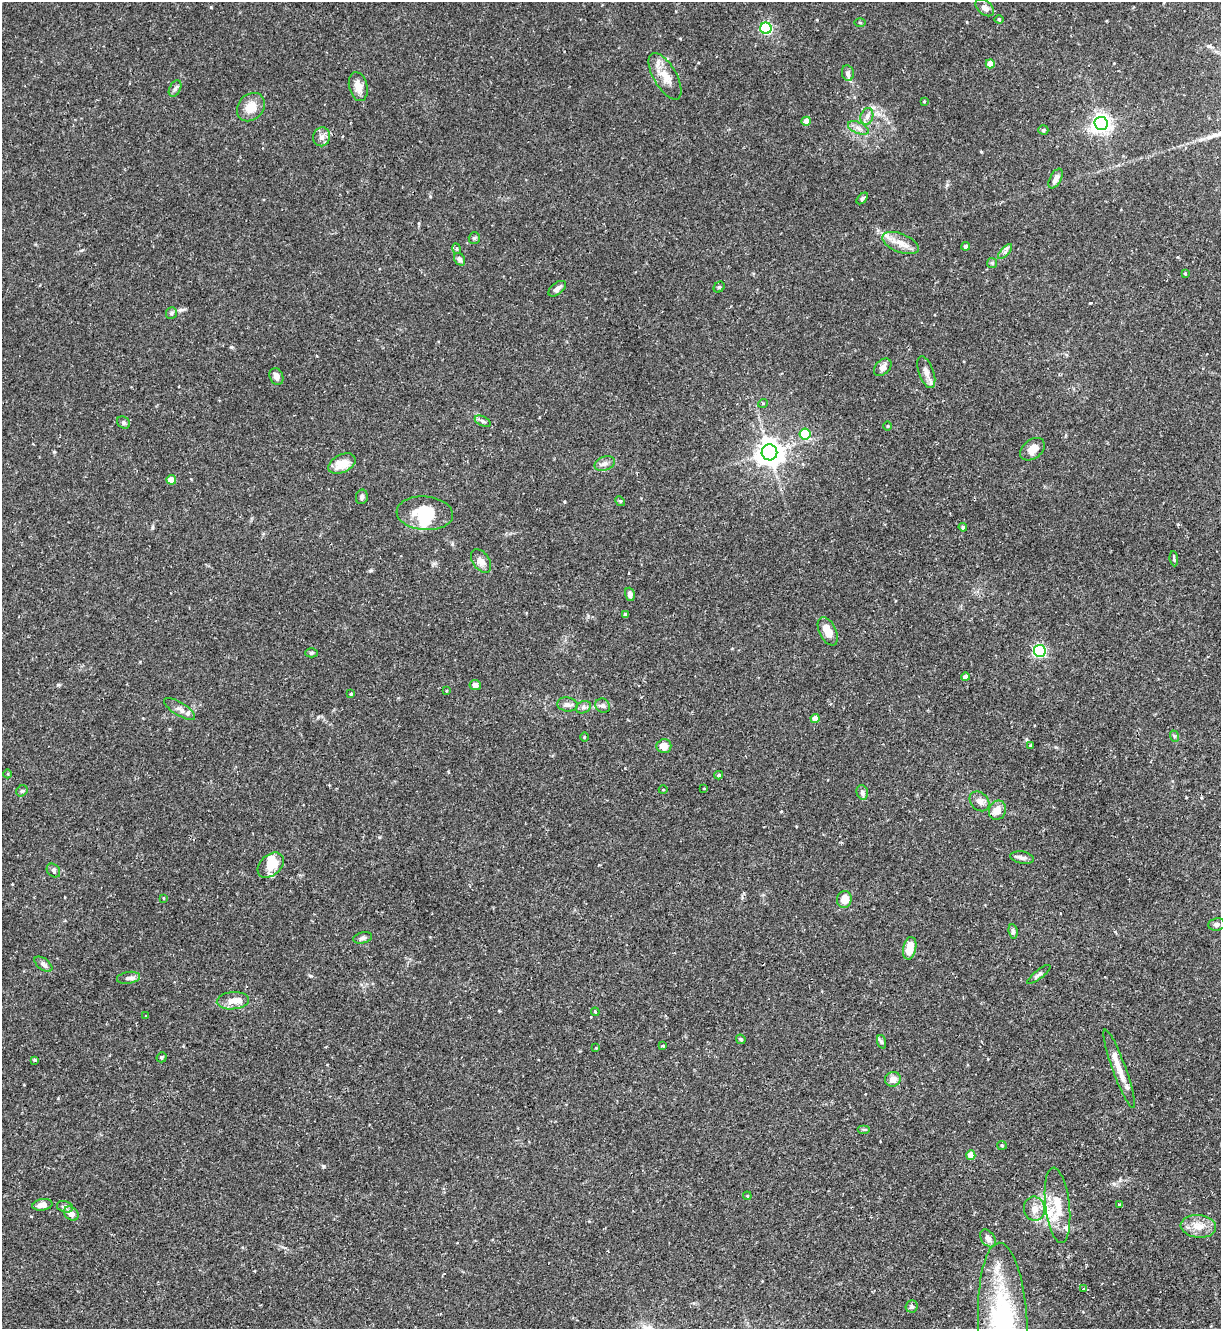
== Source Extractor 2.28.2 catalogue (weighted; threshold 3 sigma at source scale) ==
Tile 6 of 4 x 4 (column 2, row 2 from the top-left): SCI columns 1365-2583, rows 2655-3981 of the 5293 x 5308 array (HDU 1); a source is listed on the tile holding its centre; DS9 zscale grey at full resolution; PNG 1223 x 1331 px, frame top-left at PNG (2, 2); each listed source drawn as its Kron ellipse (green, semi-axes under 4 px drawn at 4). Shown black and unused: <1% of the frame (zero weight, under 2 of 3 exposures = <1% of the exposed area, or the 3 px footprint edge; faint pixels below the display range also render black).
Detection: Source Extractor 2.28.2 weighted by HDU 2 'WHT'; one run over the whole footprint, this tile lists its part. Background 0.0844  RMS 0.0045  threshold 0.0203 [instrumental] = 3 sigma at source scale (4.5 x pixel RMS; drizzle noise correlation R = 1.50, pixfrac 1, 0.05/0.05 arcsec/px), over >= 5 px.
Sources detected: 121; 2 inside a brighter object's white glare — neither listed nor drawn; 6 inside a brighter listed object's ellipse — not listed separately; the other 113 listed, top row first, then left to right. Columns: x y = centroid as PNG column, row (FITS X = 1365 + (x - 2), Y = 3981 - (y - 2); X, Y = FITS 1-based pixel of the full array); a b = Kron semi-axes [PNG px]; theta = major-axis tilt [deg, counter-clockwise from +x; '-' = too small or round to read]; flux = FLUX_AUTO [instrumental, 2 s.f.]
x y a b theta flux
985 8 11 6 -40 2.4
999 19 4 4 - 0.43
860 22 5 3 - 0.5
766 28 6 5 - 62
990 64 4 4 - 5.6
848 73 8 6 -80 1.6
665 76 26 11 -60 6.8
358 87 15 9 -77 3.9
175 88 9 5 63 1.1
924 101 3 3 - 0.37
251 107 15 12 46 6.4
867 116 8 6 73 1.8
806 121 4 4 - 4
1101 123 6 6 - 240
858 128 11 5 -25 1.9
1043 130 5 4 - 0.75
322 137 9 8 - 2.3
1056 178 11 5 61 2.5
862 198 7 4 45 0.79
474 238 6 5 - 0.8
901 243 19 9 -21 5.1
966 246 4 4 - 1.3
457 249 5 3 - 0.49
1005 252 9 3 47 1.1
460 259 7 5 -57 1.2
992 263 5 5 - 0.62
1185 273 4 3 - 0.42
719 287 6 5 - 0.67
557 289 10 5 38 2
171 313 6 5 - 0.8
883 367 10 7 46 2.3
926 372 17 7 -70 2.8
276 376 9 6 -67 2.2
763 403 5 3 - 0.45
483 421 8 4 -25 1.2
123 422 7 5 -47 1.1
888 426 4 3 - 0.37
805 434 5 5 - 24
1032 449 14 9 38 4.2
769 452 8 8 - 520
605 463 10 7 17 2
342 464 14 9 26 7.2
171 480 5 4 - 7
362 497 7 6 - 1.1
620 501 5 4 - 0.54
425 513 28 17 -5 16
963 527 4 4 - 0.54
1174 559 7 3 -84 0.64
481 561 13 8 -55 3.5
630 594 7 4 -76 1.4
625 615 4 3 - 1.2
828 631 15 8 -64 6
1040 651 6 6 - 74
311 653 6 4 1 0.66
966 677 4 4 - 2.8
475 685 6 5 - 2.1
446 691 4 3 - 0.33
351 694 4 3 - 0.49
567 704 10 7 -7 1.9
603 706 8 7 - 1.5
583 707 8 6 21 1.2
180 709 17 6 -32 2.6
815 718 4 4 - 5.1
1174 736 6 3 -72 0.53
584 737 4 3 - 0.35
1031 745 4 4 - 0.8
664 746 7 7 - 4.1
8 774 4 3 - 0.37
719 775 4 3 - 0.71
704 788 3 2 - 0.27
663 790 4 3 - 0.32
22 791 6 5 - 0.77
862 792 7 5 -75 1.2
979 801 11 8 -45 2.5
997 810 10 8 68 4.3
1022 858 12 6 -11 1.5
271 865 15 10 43 8.5
53 870 7 6 - 1.1
163 898 4 2 - 0.31
844 899 8 7 - 5.1
1216 924 8 6 8 1.4
1013 931 7 4 -83 0.98
363 938 9 5 12 1.3
910 948 11 6 78 6.8
43 964 10 5 -37 1.6
1039 974 14 4 39 1.3
128 978 12 6 9 1.7
233 1001 16 8 5 4.1
595 1012 4 3 - 0.49
146 1016 4 3 - 0.39
741 1039 5 4 - 0.58
882 1042 7 4 -71 0.77
663 1046 4 3 - 0.41
596 1048 3 3 - 0.34
162 1057 5 4 - 0.78
35 1060 3 3 - 0.97
1119 1069 42 6 -70 6.7
893 1079 8 7 - 3
864 1129 6 4 0 0.64
1002 1145 5 4 - 0.52
971 1155 4 4 - 8
747 1196 4 3 - 0.38
42 1205 10 5 11 2.8
1057 1205 38 12 -83 12
1119 1205 3 3 - 0.49
65 1207 8 5 -14 1.1
1034 1209 12 10 -79 4.1
71 1214 8 6 -39 2.7
1198 1226 18 11 -6 5.8
988 1238 10 6 -54 2.5
1083 1289 3 2 - 0.33
912 1306 6 6 - 0.98
1003 1325 83 24 -87 87
Isophote crosses this tile's border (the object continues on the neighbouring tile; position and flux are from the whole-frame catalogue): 1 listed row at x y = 1003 1325
Unlisted compact peaks at least as high as the median listed source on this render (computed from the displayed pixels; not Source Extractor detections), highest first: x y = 323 1166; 231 347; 311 976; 58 685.